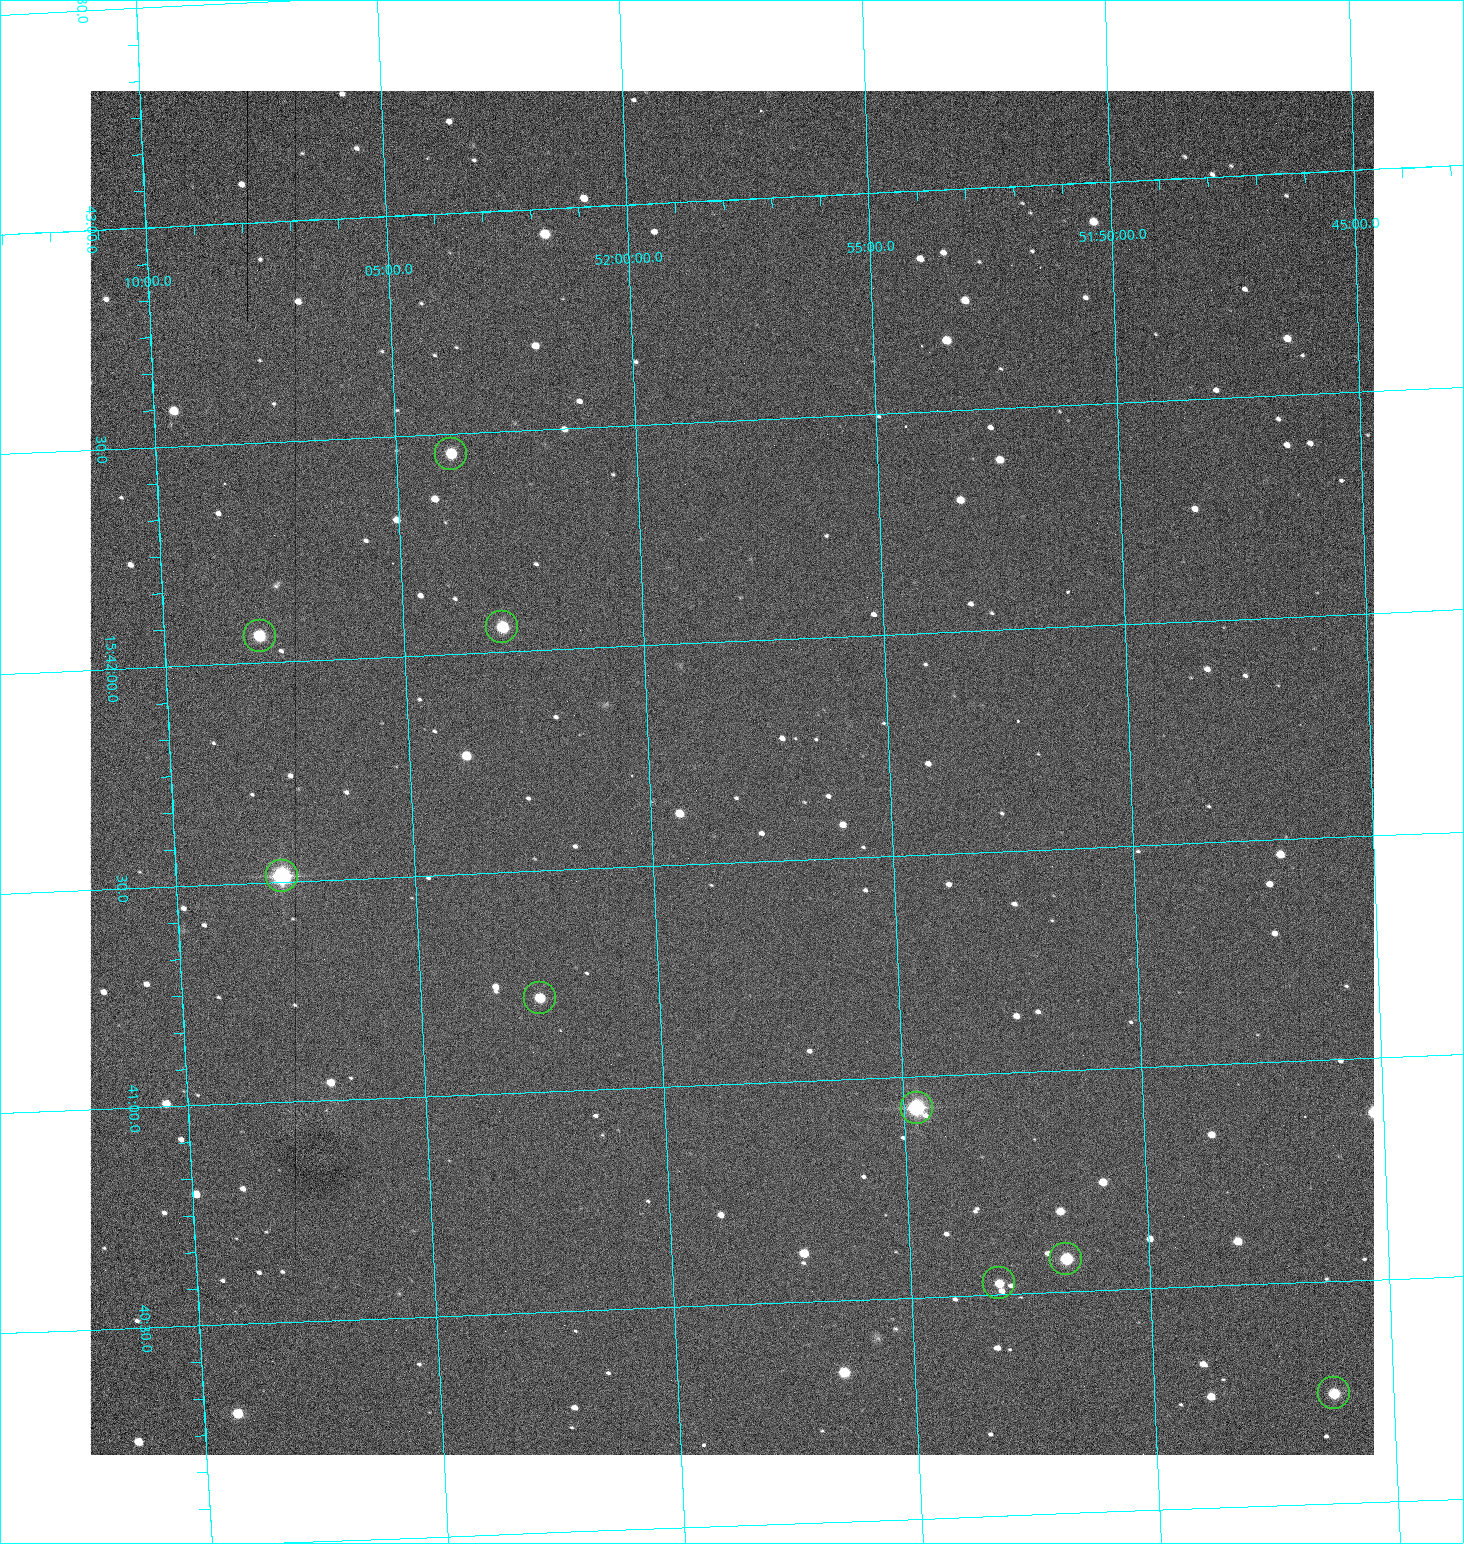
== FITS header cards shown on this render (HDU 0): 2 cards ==
NAXIS1  =                 1284 /fastest changing axis
NAXIS2  =                 1364 /next to fastest changing axis

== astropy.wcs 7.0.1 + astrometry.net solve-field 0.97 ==
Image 1284 x 1364 px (HDU 0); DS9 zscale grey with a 90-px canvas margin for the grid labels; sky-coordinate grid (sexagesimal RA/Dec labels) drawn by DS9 from the SOLVED WCS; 9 Tycho-2 reference stars matched to detected sources circled (green)
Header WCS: RA---TAN/DEC--TAN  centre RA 15:41:42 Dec +51:58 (235.43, +51.97 deg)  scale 1.26 arcsec/px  FOV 26.9' x 28.5'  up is +93 deg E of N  parity flipped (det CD > 0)
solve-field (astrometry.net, Tycho-2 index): VERIFIED the header's WCS against the Tycho-2 star catalogue (9 matches, 0 conflicts) and refined it, rather than solving blind
Solved WCS: RA---TAN-SIP/DEC--TAN-SIP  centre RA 15:41:42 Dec +51:58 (235.43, +51.97 deg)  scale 1.25 arcsec/px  FOV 26.8' x 28.5'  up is +92 deg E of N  parity flipped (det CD > 0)
The solver's refit moves the header's centre by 0.38 arcsec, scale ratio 0.9967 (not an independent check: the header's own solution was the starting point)
Tycho-2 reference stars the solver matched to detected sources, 9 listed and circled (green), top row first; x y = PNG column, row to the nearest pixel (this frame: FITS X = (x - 90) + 1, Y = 1364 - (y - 91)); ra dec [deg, ICRS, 3 dp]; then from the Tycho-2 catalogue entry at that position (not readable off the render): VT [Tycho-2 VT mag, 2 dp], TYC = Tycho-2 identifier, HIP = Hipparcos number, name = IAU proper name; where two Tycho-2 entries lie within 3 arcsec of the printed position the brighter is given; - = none
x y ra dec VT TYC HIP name
451 454 235.614 +52.064 11.61 3489-1132-1 - -
502 627 235.514 +52.049 11.19 3489-1407-1 - -
260 636 235.515 +52.133 11.12 3489-1380-1 - -
282 876 235.378 +52.130 9.31 3489-1322-1 76850 -
540 998 235.303 +52.042 11.52 3489-958-1 - -
917 1108 235.232 +51.912 9.59 3489-824-1 - -
1066 1259 235.143 +51.862 10.97 3489-1016-1 - -
999 1283 235.131 +51.886 12.29 3489-908-1 - -
1334 1393 235.062 +51.771 11.53 3489-1453-1 - -